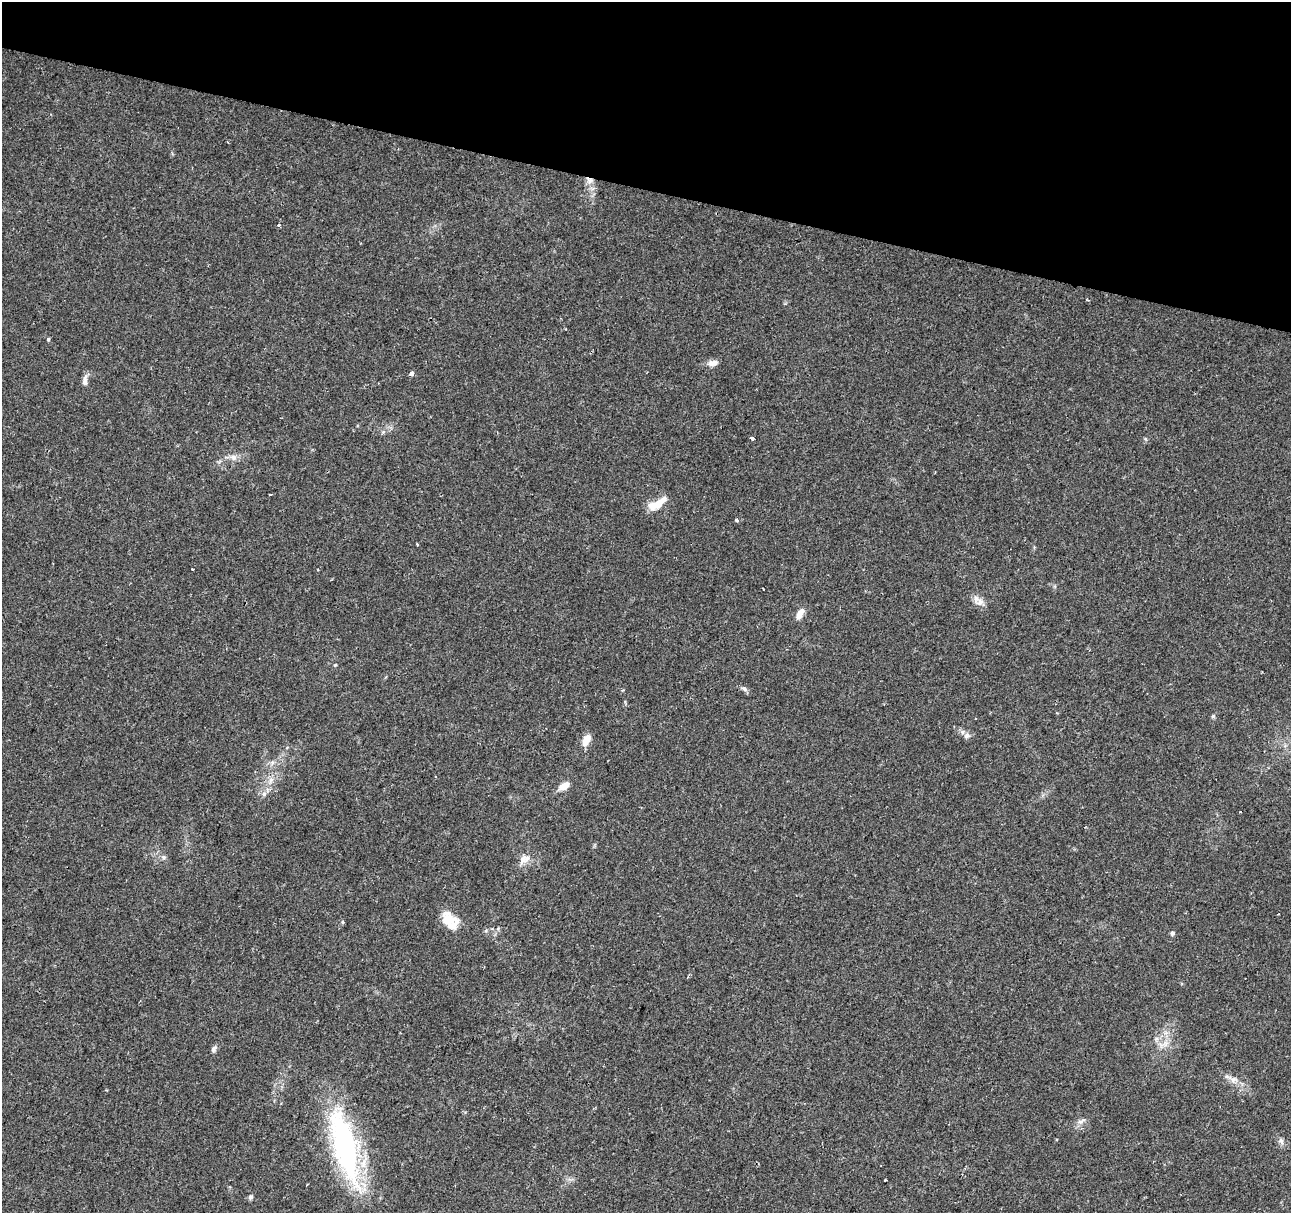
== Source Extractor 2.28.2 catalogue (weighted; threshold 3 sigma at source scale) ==
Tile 2 of 4 x 4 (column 2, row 1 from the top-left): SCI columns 1298-2586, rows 3917-5127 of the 5165 x 5346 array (HDU 1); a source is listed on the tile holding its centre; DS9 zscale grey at full resolution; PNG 1293 x 1215 px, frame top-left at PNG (2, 2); no overlay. Shown black and unused: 16% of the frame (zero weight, under 2 of 3 exposures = <1% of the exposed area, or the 3 px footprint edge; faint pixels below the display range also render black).
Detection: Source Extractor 2.28.2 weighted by HDU 2 'WHT'; one run over the whole footprint, this tile lists its part. Background 0.0365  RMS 0.0038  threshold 0.017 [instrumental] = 3 sigma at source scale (4.5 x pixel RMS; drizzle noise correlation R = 1.50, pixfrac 1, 0.0396/0.0396 arcsec/px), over >= 5 px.
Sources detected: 40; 1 inside a brighter object's white glare — not listed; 1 inside a brighter listed object's ellipse — not listed separately; the other 38 listed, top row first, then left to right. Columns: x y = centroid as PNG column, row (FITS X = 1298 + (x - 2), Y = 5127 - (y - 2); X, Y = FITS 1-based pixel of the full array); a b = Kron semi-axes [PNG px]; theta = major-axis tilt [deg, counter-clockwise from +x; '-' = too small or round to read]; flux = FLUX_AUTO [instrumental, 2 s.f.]
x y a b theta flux
589 180 10 9 - 2.4
279 225 3 3 - 1.2
1087 300 4 3 - 0.46
48 339 4 4 - 0.55
713 363 13 7 10 2.1
412 373 5 4 - 1.6
85 380 15 6 84 1.8
752 438 4 3 - 1
1145 439 6 4 -88 0.5
233 457 10 8 -11 1.9
270 495 2 2 - 0.55
658 504 26 9 38 5.1
737 520 4 3 - 0.89
417 544 3 2 - 0.37
192 569 3 2 - 0.42
763 589 3 2 - 0.34
980 602 12 11 - 2.6
800 614 13 6 61 3.4
335 665 5 3 - 0.38
744 689 8 5 -32 1
967 736 9 7 18 1.5
586 740 14 8 62 4
271 780 10 5 54 1.5
564 786 13 7 29 3.6
264 794 7 6 - 1.3
163 857 6 5 - 0.82
523 859 16 9 61 2.8
343 922 4 3 - 0.46
450 922 23 16 -33 7.4
1172 933 6 5 - 0.71
1165 1044 9 4 -82 1.4
214 1049 9 6 67 1
1234 1080 12 7 14 1.9
1081 1121 15 5 26 1.5
1281 1141 10 5 -65 1.2
344 1146 92 27 -74 70
885 1180 3 3 - 0.62
250 1197 6 5 - 0.87
Overlapping masked pixels (flux is a lower limit): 1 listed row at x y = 589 180
Unlisted compact peaks at least as high as the median listed source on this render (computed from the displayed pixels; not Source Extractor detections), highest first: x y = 1213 716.